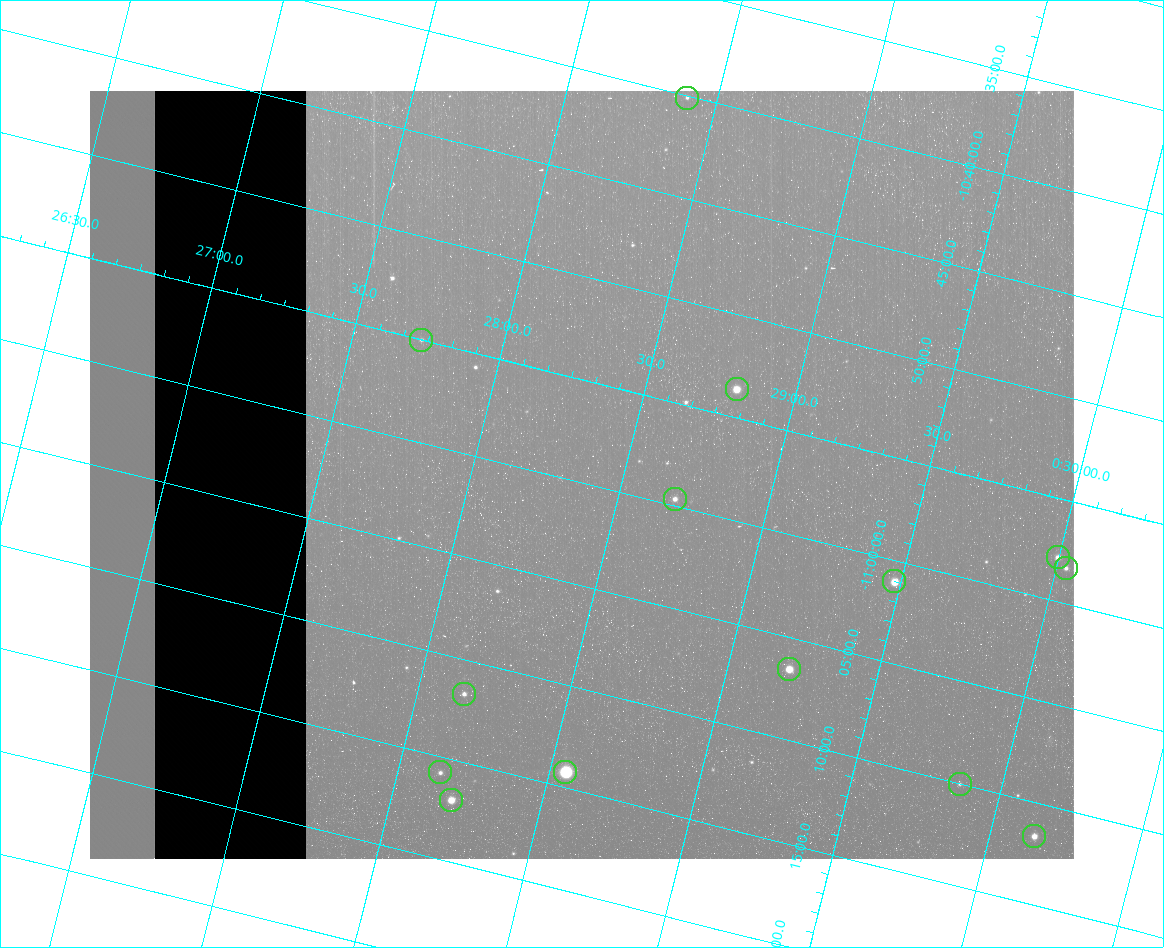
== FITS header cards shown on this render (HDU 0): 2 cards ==
NAXIS1  =                  984 / Size of image - Xaxis
NAXIS2  =                  768 / Size of image - Yaxis

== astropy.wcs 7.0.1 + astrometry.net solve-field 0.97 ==
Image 984 x 768 px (HDU 0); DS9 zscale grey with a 90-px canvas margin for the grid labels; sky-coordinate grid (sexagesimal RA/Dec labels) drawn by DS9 from the SOLVED WCS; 14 Tycho-2 reference stars matched to detected sources circled (green)
Header WCS: none
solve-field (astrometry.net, Tycho-2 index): SOLVED blind (the file carries no WCS)
Solved WCS: RA---TAN-SIP/DEC--TAN-SIP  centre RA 00:28:22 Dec -11:00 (7.09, -10.99 deg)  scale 2.99 arcsec/px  FOV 49.0' x 38.3'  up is -14 deg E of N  parity flipped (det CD > 0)
(file carries no celestial WCS; the grid is the blind solution)
Tycho-2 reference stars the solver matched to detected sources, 14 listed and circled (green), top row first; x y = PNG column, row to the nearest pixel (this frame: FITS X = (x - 90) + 1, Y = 768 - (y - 91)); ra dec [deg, ICRS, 3 dp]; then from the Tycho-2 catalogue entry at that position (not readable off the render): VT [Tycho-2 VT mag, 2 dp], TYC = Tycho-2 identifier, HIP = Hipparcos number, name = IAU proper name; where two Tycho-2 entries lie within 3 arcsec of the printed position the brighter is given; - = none
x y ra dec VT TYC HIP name
687 98 7.100 -10.669 12.28 5265-920-1 - -
421 340 6.932 -10.917 11.98 5265-755-1 - -
737 389 7.201 -10.894 9.38 5265-639-1 - -
675 499 7.173 -10.995 11.18 5265-587-1 - -
1058 557 7.499 -10.964 11.05 5265-40-1 - -
1066 568 7.508 -10.972 11.60 5265-91-1 - -
894 581 7.369 -11.017 9.43 5265-953-1 2311 -
789 669 7.302 -11.109 9.12 5265-446-1 - -
464 694 7.039 -11.195 11.45 5265-592-1 - -
440 772 7.036 -11.263 12.18 5265-564-1 - -
565 772 7.138 -11.237 6.94 5265-967-1 2246 -
960 784 7.465 -11.167 12.47 5265-75-1 - -
451 800 7.050 -11.283 9.92 5265-448-1 - -
1034 836 7.537 -11.194 10.28 5265-51-1 - -